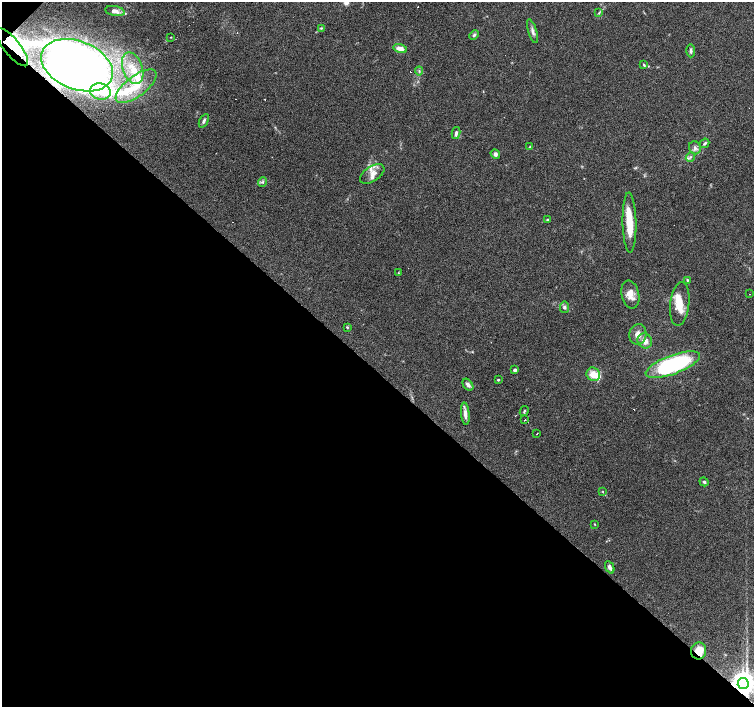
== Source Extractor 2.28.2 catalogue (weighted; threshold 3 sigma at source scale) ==
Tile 9 of 4 x 4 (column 1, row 3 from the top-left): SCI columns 1-1504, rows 1569-2977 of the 6017 x 6020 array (HDU 1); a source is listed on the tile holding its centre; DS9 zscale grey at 2 x 2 block average (1 PNG px = mean of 2 x 2 image px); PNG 756 x 709 px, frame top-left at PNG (2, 2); each listed source drawn as its Kron ellipse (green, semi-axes under 4 px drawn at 4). Shown black and unused: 48% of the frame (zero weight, under 3 of 6 exposures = <1% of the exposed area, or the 3 px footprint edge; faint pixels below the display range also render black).
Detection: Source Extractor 2.28.2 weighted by HDU 2 'WHT'; one run over the whole footprint, this tile lists its part. Background 0.0985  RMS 0.0045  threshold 0.0185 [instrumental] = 3 sigma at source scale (4.09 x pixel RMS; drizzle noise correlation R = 1.36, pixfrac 0.8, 0.0396/0.0396 arcsec/px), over >= 5 px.
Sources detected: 70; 4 inside a brighter object's white glare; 8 cosmic-ray / hot-pixel residue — neither listed nor drawn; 8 inside a brighter listed object's ellipse — not listed separately; the other 50 listed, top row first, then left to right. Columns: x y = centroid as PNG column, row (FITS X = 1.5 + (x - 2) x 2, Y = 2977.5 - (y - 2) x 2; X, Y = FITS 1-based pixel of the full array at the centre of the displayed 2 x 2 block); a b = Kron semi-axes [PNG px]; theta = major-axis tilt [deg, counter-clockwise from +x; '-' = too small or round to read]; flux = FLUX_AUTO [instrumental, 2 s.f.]
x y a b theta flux
115 11 10 5 -10 6.2
599 13 4 3 - 1.1
321 28 3 3 - 1
533 31 12 3 -73 3.7
474 35 5 3 - 1.9
171 37 3 2 - 0.56
12 47 23 8 -51 20
400 48 7 4 -13 7.1
691 51 7 3 -88 2.5
77 65 37 24 -22 880
644 65 4 2 - 1.1
133 68 16 9 -71 20
419 71 4 2 - 1
136 86 24 10 37 27
100 92 10 8 -10 9.5
204 121 7 3 61 2.3
456 133 6 3 78 2.7
705 143 5 3 - 1.7
530 147 3 3 - 1.2
695 148 6 5 - 3.6
495 154 5 4 - 2.9
690 157 5 3 - 2.1
372 174 14 7 33 8.2
263 182 5 3 - 1.5
547 220 4 3 - 1.1
629 222 30 7 -89 24
398 273 3 2 - 0.54
687 280 3 3 - 0.9
750 294 2 2 - 0.47
630 295 14 8 -77 10
680 304 22 9 83 18
564 307 6 4 82 2.2
347 327 3 3 - 1.2
638 334 10 8 78 7.9
645 341 8 7 - 7.6
673 365 29 9 20 150
515 370 2 2 - 3.6
593 374 7 6 - 13
498 380 2 2 - 1
468 385 7 4 -54 3.9
524 411 5 3 - 1.2
465 414 11 4 -84 5.6
525 420 2 2 - 1.7
537 433 2 2 - 3.1
704 482 5 3 - 1.7
603 492 3 2 - 0.62
594 524 4 2 - 0.55
610 567 6 3 -65 3.5
699 651 8 7 - 16
743 684 5 5 - 920
Overlapping masked pixels (flux is a lower limit): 4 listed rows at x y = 12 47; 77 65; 699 651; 743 684